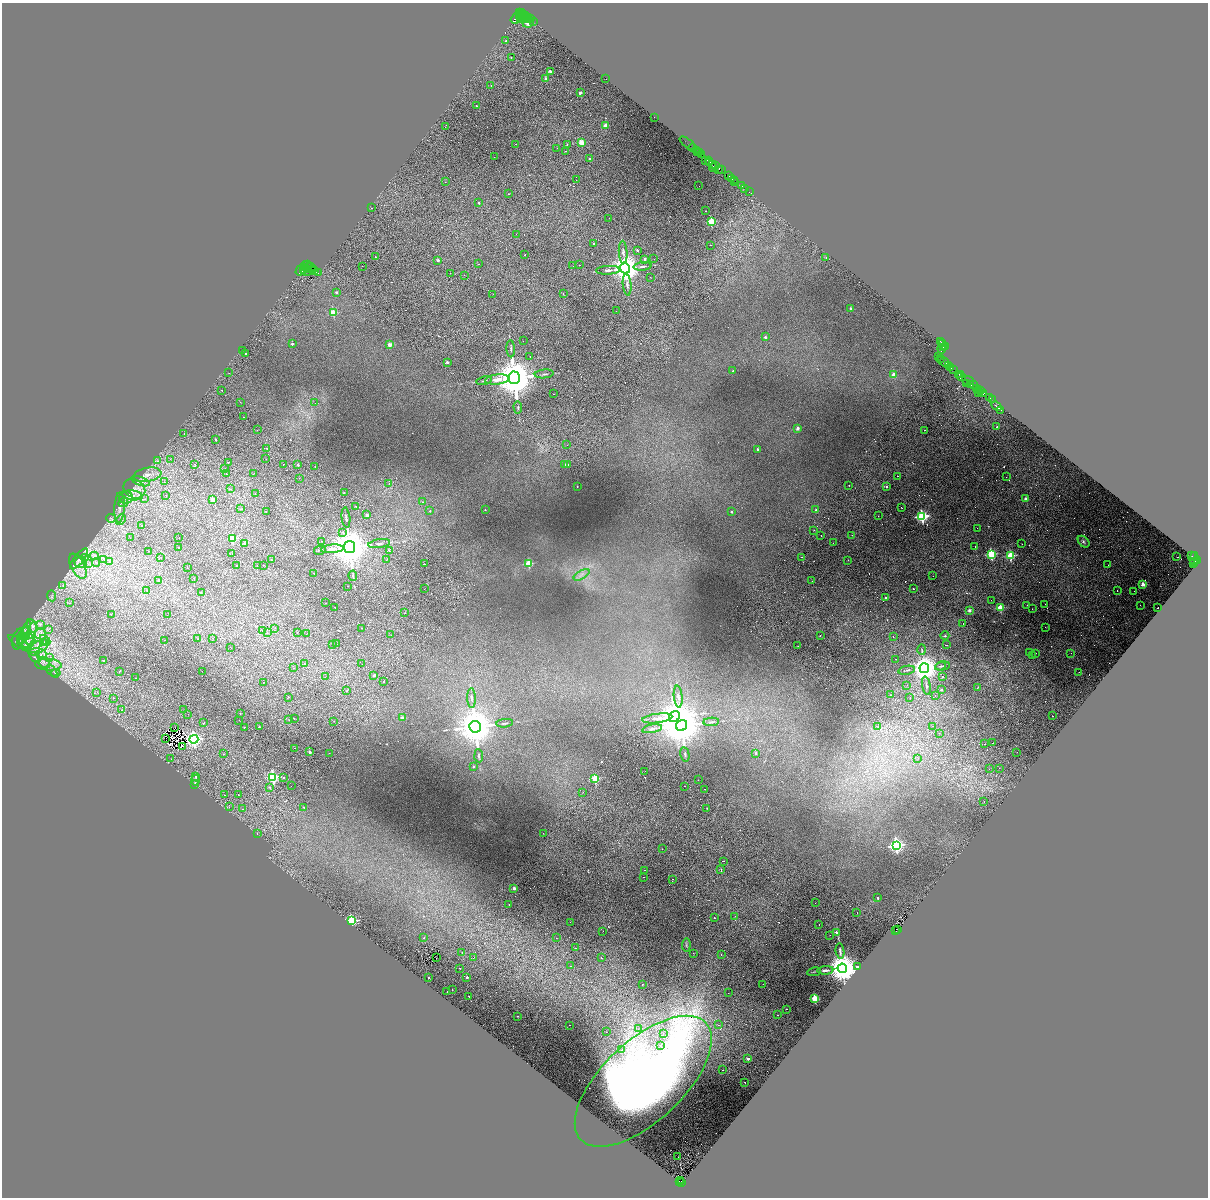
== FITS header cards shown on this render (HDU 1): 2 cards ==
NAXIS1  =                 2412
NAXIS2  =                 2391

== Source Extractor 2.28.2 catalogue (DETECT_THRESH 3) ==
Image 2412 x 2391 px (HDU 1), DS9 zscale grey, zoomed out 1/2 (1 PNG px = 2 x 2 image px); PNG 1210 x 1200 px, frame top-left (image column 1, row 2390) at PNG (2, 3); each listed source drawn as its Kron ellipse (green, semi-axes under 4 px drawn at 4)
Background 0.582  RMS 0.053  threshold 0.16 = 3 sigma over >= 5 px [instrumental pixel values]
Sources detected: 937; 380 cannot appear on this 1/2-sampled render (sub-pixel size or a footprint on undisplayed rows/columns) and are neither listed nor drawn; of the other 557, the 500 brightest by FLUX_AUTO listed and drawn (57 fainter detections omitted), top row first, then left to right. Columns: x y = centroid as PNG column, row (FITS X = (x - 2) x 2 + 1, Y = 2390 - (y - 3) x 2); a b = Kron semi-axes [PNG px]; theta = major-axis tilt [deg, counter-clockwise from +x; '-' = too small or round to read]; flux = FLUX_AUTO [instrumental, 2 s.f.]
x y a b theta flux
519 12 2 1 - 420
522 13 4 2 - 1000
520 14 2 1 - 640
520 16 3 2 - 2200
526 16 3 2 - 1700
523 17 4 3 - 1600
527 17 3 1 - 780
515 19 6 4 51 2600
522 19 5 3 - 2000
526 19 3 2 - 930
528 19 2 1 - 1100
530 19 2 1 - 960
533 21 2 1 - 510
528 23 6 5 - 270
506 40 2 2 - 7.9
511 57 3 2 - 5.7
550 71 2 2 - 50
546 79 2 2 - 120
606 79 2 1 - 11
491 85 2 1 - 36
580 93 2 2 - 66
477 106 2 2 - 65
655 117 2 1 - 6.2
605 125 2 2 - 140
445 127 2 1 - 7.3
581 142 3 2 - 210
688 143 9 1 -37 86
516 144 2 1 - 13
567 145 3 2 - 7.3
557 148 2 1 - 7.2
693 148 4 2 - 73
697 150 2 1 - 870
565 151 2 1 - 13
698 152 3 2 - 890
699 153 2 1 - 590
701 155 2 2 - 830
494 157 2 1 - 10
590 159 2 2 - 31
706 160 2 2 - 550
709 160 3 2 - 310
709 162 4 2 - 1300
712 165 2 2 - 90
716 165 3 1 - 260
714 168 4 1 - 280
719 170 3 2 - 1100
721 170 3 1 - 200
729 176 3 1 - 85
732 179 2 2 - 850
576 180 2 1 - 13
734 180 2 1 - 64
445 182 2 1 - 11
735 182 3 1 - 79
699 186 2 1 - 7.5
742 186 2 1 - 37
745 189 2 1 - 36
749 192 2 1 - 28
509 194 2 2 - 6.1
479 203 2 2 - 31
372 208 2 1 - 32
705 211 2 1 - 9.2
609 218 2 1 - 10
711 221 3 3 - 370
516 234 2 1 - 31
594 243 2 1 - 14
711 245 2 1 - 19
637 250 3 2 - 20
623 252 11 4 -86 33
525 255 2 2 - 69
375 257 2 2 - 47
826 257 2 1 - 20
645 259 3 3 - 33
654 259 2 1 - 25
438 260 3 3 - 30
307 264 4 2 - 940
479 264 2 1 - 20
579 265 2 1 - 29
304 266 5 2 - 3100
362 266 2 2 - 62
573 266 2 1 - 13
642 266 9 3 5 24
311 267 5 3 - 1800
306 268 2 2 - 820
625 268 5 5 - 22000
308 269 2 2 - 1400
300 270 5 3 - 2300
304 270 2 1 - 530
312 270 4 2 - 2400
315 270 3 2 - 1400
608 270 12 3 3 30
306 271 6 2 -4 2000
318 273 2 1 - 660
450 273 2 1 - 15
464 275 2 1 - 17
651 277 2 1 - 6.6
627 285 11 4 -84 35
336 292 2 2 - 25
493 294 2 1 - 7.9
563 294 3 2 - 13
851 308 2 2 - 31
616 311 2 1 - 8.1
333 313 3 3 - 380
765 337 2 2 - 36
523 341 2 1 - 6.9
940 341 3 2 - 480
292 344 2 2 - 37
942 344 3 3 - 520
390 345 2 2 - 140
946 346 2 2 - 1400
943 347 2 2 - 320
511 349 8 3 -86 15
942 349 5 2 - 1000
242 350 2 1 - 15
246 353 2 2 - 13
530 356 2 1 - 9.2
938 357 2 1 - 20
941 359 2 1 - 29
447 362 2 2 - 36
944 362 6 2 -40 85
948 365 2 1 - 920
950 367 4 2 - 1400
953 369 3 2 - 690
733 371 2 2 - 12
228 373 2 1 - 6.3
544 374 9 2 6 17
958 374 3 2 - 670
894 375 2 2 - 160
960 375 2 2 - 220
961 377 4 2 - 1800
514 378 6 5 - 50000
497 379 12 5 6 78
484 381 8 3 10 14
968 381 6 2 -20 890
966 383 3 2 - 96
971 384 4 2 - 1200
973 385 3 1 - 420
976 388 2 1 - 180
222 390 2 2 - 21
979 390 2 2 - 110
981 391 2 1 - 53
978 393 2 1 - 50
983 393 2 2 - 590
553 394 2 1 - 31
990 398 3 1 - 470
992 400 2 1 - 52
240 402 2 1 - 27
315 403 3 2 - 10
996 406 5 2 - 160
518 407 6 3 -86 12
1001 410 2 2 - 27
243 417 2 1 - 33
997 427 2 1 - 39
797 428 2 2 - 89
257 430 2 1 - 14
924 430 2 1 - 32
184 434 2 1 - 17
216 440 2 2 - 18
567 445 2 1 - 13
267 448 2 1 - 31
757 449 2 2 - 25
170 459 2 2 - 6.3
266 459 2 1 - 12
157 461 3 3 - 8.3
228 462 2 1 - 190
194 464 2 1 - 12
283 464 2 2 - 68
564 464 2 2 - 20
567 464 2 2 - 17
298 465 2 2 - 35
315 466 2 2 - 36
225 468 2 1 - 11
226 474 2 1 - 20
254 474 2 1 - 37
147 475 14 7 11 87
898 476 2 1 - 230
1006 477 2 1 - 27
299 478 2 1 - 10
141 481 9 3 -18 32
164 482 2 1 - 15
389 483 2 2 - 6.8
849 485 2 1 - 9.6
577 486 2 2 - 8.1
886 487 2 2 - 32
134 489 11 9 -33 92
231 489 2 1 - 97
344 492 2 2 - 38
255 494 2 1 - 12
133 495 10 5 -8 58
166 495 2 1 - 11
126 497 7 6 - 35
145 499 3 3 - 7.7
1026 499 2 2 - 99
212 500 3 2 - 110
123 502 5 2 - 17
422 502 3 3 - 7.4
356 506 2 2 - 59
119 507 15 5 87 59
901 508 2 1 - 54
240 509 2 2 - 15
485 510 2 2 - 9.1
816 510 3 3 - 21
430 511 3 3 - 5.8
266 512 2 1 - 17
731 512 2 2 - 21
367 515 2 2 - 62
878 516 2 1 - 10
922 516 4 4 - 1900
346 517 10 2 -83 14
111 518 5 2 - 11
121 520 6 3 49 16
142 526 2 1 - 25
977 528 2 1 - 31
814 530 2 1 - 19
342 532 2 1 - 38
852 535 2 1 - 13
821 536 2 1 - 61
130 538 2 1 - 8.2
179 538 2 1 - 33
232 538 3 3 - 420
322 541 2 2 - 20
1084 542 7 5 -45 23
244 543 2 2 - 39
833 543 2 1 - 12
379 544 11 3 9 27
1022 544 2 1 - 17
975 546 2 1 - 7.2
350 547 6 5 - 45000
178 548 2 1 - 98
332 549 11 4 5 63
320 550 6 2 12 11
148 551 2 1 - 13
389 551 2 1 - 24
232 553 2 2 - 110
991 554 3 3 - 990
94 556 4 3 - 15
1010 556 3 3 - 760
1192 556 2 1 - 1400
802 557 2 2 - 17
1177 557 2 1 - 83
85 558 4 2 - 12
161 558 2 2 - 7.2
1194 558 6 2 75 530
79 559 13 5 50 52
103 559 3 3 - 14
387 559 2 1 - 30
271 560 2 1 - 65
848 560 2 2 - 5.6
1198 561 3 2 - 570
81 562 6 6 - 52
96 562 4 2 - 12
110 562 2 2 - 31
1195 562 3 2 - 460
529 563 3 3 - 540
88 564 3 3 - 18
424 564 2 2 - 26
1193 564 4 3 - 660
258 565 2 1 - 12
263 565 2 1 - 25
1108 565 2 1 - 9.7
78 566 13 7 -63 88
237 566 2 1 - 67
187 567 2 1 - 51
314 573 2 2 - 39
582 575 9 2 31 28
353 576 5 2 - 18
933 576 2 1 - 20
194 579 2 2 - 16
159 580 2 2 - 34
812 581 2 1 - 10
1143 584 2 2 - 160
63 585 2 2 - 98
347 586 2 1 - 14
424 589 2 1 - 12
913 589 2 2 - 26
147 590 2 1 - 13
1117 591 2 2 - 50
1134 591 2 1 - 13
201 592 2 2 - 33
52 596 5 3 - 14
885 598 2 2 - 20
991 600 2 1 - 20
70 603 2 1 - 19
326 603 2 1 - 59
1045 604 2 1 - 55
1027 605 2 1 - 8.9
1140 605 2 1 - 14
335 607 2 2 - 140
1000 608 3 3 - 400
1158 608 2 2 - 67
1032 609 2 1 - 15
969 610 2 2 - 94
404 613 2 1 - 65
111 614 2 1 - 40
167 615 2 1 - 9.8
40 624 4 3 - 13
963 624 2 1 - 44
32 626 7 4 -65 37
1045 627 2 1 - 17
275 628 2 1 - 5.8
361 628 2 2 - 20
49 630 2 1 - 25
262 630 2 1 - 9.2
24 633 13 3 64 60
31 633 12 4 74 68
267 633 3 2 - 7.2
297 633 2 1 - 15
25 634 6 4 89 43
306 634 2 1 - 7.7
40 635 7 6 - 78
391 635 2 1 - 24
820 635 2 2 - 43
945 636 4 3 - 11
893 637 2 1 - 11
213 638 2 1 - 11
18 639 11 6 77 48
197 639 2 1 - 11
27 640 8 7 - 93
45 640 6 4 -45 37
165 640 2 1 - 14
44 642 3 3 - 17
20 643 13 3 -34 46
32 643 11 6 9 90
337 644 2 1 - 6.5
333 645 2 1 - 21
946 645 2 2 - 63
798 646 2 1 - 14
38 647 11 5 33 91
231 648 2 1 - 11
922 650 5 3 - 12
1030 652 2 1 - 25
1035 653 2 1 - 13
1071 653 2 1 - 9.8
41 654 5 5 - 38
1032 655 2 1 - 24
35 657 6 3 -35 20
50 657 4 2 - 12
896 659 2 1 - 24
104 660 2 2 - 110
44 663 6 5 - 43
304 664 2 1 - 21
362 664 2 1 - 15
48 665 13 6 -3 85
940 666 5 4 - 21
943 666 7 3 8 17
294 668 2 1 - 14
924 668 5 5 - 13000
907 670 8 3 12 21
52 671 7 2 -52 17
119 671 2 2 - 7.5
202 671 2 1 - 44
1079 672 2 1 - 11
56 673 5 3 - 16
374 675 2 2 - 28
942 676 2 2 - 30
325 677 2 1 - 16
135 678 2 1 - 11
263 682 2 1 - 93
384 682 2 2 - 39
907 685 2 2 - 9.8
926 686 9 4 -79 25
978 687 2 1 - 24
347 690 2 1 - 74
941 690 3 3 - 20
97 692 3 2 - 9.9
891 695 2 2 - 31
935 695 2 2 - 21
288 697 2 2 - 64
678 697 11 3 -84 33
113 698 2 2 - 7.8
471 698 10 3 -88 24
910 698 2 1 - 23
122 710 2 1 - 33
184 710 2 1 - 9.9
240 713 2 2 - 49
188 714 2 1 - 10
674 716 6 5 - 21000
1052 716 2 1 - 57
294 718 2 1 - 45
402 718 2 2 - 55
657 718 15 4 7 63
239 720 2 1 - 8.3
289 720 2 1 - 11
334 721 2 1 - 26
711 722 8 2 3 13
204 723 2 2 - 71
505 723 8 2 7 12
682 725 6 5 - 40000
933 726 2 1 - 15
244 727 2 2 - 92
259 727 2 2 - 10
475 727 6 5 - 38000
878 727 3 3 - 8.4
174 728 3 1 - 6.4
652 729 10 3 10 23
940 733 2 1 - 9.4
165 738 2 1 - 6.5
194 739 4 4 - 3600
993 743 2 1 - 39
984 744 2 1 - 8.1
183 746 2 1 - 5.6
294 748 2 1 - 5.8
310 752 2 2 - 62
1017 752 2 1 - 14
329 753 2 1 - 7.8
756 753 4 3 - 10
224 754 2 1 - 110
685 754 8 3 -79 14
479 756 6 2 -85 11
918 758 2 2 - 18
171 759 2 1 - 8.5
473 766 2 2 - 18
999 768 2 1 - 6.9
989 769 2 1 - 6.2
645 771 2 1 - 9.7
196 776 3 2 - 120
273 777 4 3 - 1300
283 778 2 2 - 16
595 778 3 3 - 530
195 780 5 2 - 220
698 780 2 1 - 16
194 784 2 2 - 60
291 786 2 1 - 8.5
685 786 2 1 - 12
270 787 2 2 - 47
705 789 2 1 - 110
583 792 2 2 - 8.8
224 795 2 1 - 33
238 795 2 1 - 19
984 801 2 1 - 7.6
229 807 2 1 - 7.8
304 807 2 2 - 15
707 808 2 2 - 6.7
243 809 2 1 - 25
543 833 2 1 - 14
257 834 2 1 - 15
896 845 4 4 - 2800
662 849 2 1 - 5.9
723 861 2 1 - 45
645 870 2 2 - 19
721 870 2 2 - 75
644 877 2 1 - 11
673 880 3 2 - 38
514 888 2 2 - 61
878 898 2 2 - 24
815 903 2 1 - 22
509 905 2 1 - 41
857 913 2 1 - 45
735 916 2 1 - 15
715 918 2 2 - 25
351 921 3 3 - 1500
570 922 2 1 - 7.2
819 925 2 2 - 44
898 929 2 1 - 18
603 931 2 1 - 10
896 931 4 2 - 290
836 932 2 2 - 25
830 935 2 1 - 7.2
424 938 2 2 - 8.3
556 938 2 1 - 9.1
686 945 7 3 85 13
575 948 2 2 - 74
840 951 8 2 -82 23
462 952 2 1 - 16
693 953 2 1 - 6.4
721 955 2 1 - 22
473 957 2 1 - 12
436 958 2 2 - 320
601 958 2 1 - 36
571 966 2 1 - 18
857 966 4 2 - 12
460 968 2 1 - 5.7
842 968 5 4 - 33000
825 970 8 2 5 31
814 972 7 2 10 8.7
428 977 2 2 - 8.9
467 977 2 2 - 10
642 984 2 1 - 27
763 984 2 1 - 14
452 989 2 1 - 19
447 992 2 2 - 18
728 993 2 1 - 13
469 996 2 1 - 48
815 998 3 3 - 600
787 1009 2 1 - 19
778 1015 2 2 - 29
517 1016 2 2 - 96
570 1025 2 1 - 23
718 1025 3 2 - 9
638 1029 2 2 - 7.9
606 1032 2 1 - 24
663 1033 2 2 - 6.5
660 1045 2 2 - 52
622 1050 2 2 - 140
748 1059 2 2 - 63
722 1070 2 1 - 10
643 1081 86 40 43 10000
745 1082 2 2 - 85
678 1157 2 1 - 12
679 1181 2 1 - 26
681 1181 2 1 - 22
681 1183 2 1 - 280
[57 fainter detections neither listed nor drawn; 380 sub-pixel or undisplayed-footprint detections neither listed nor drawn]